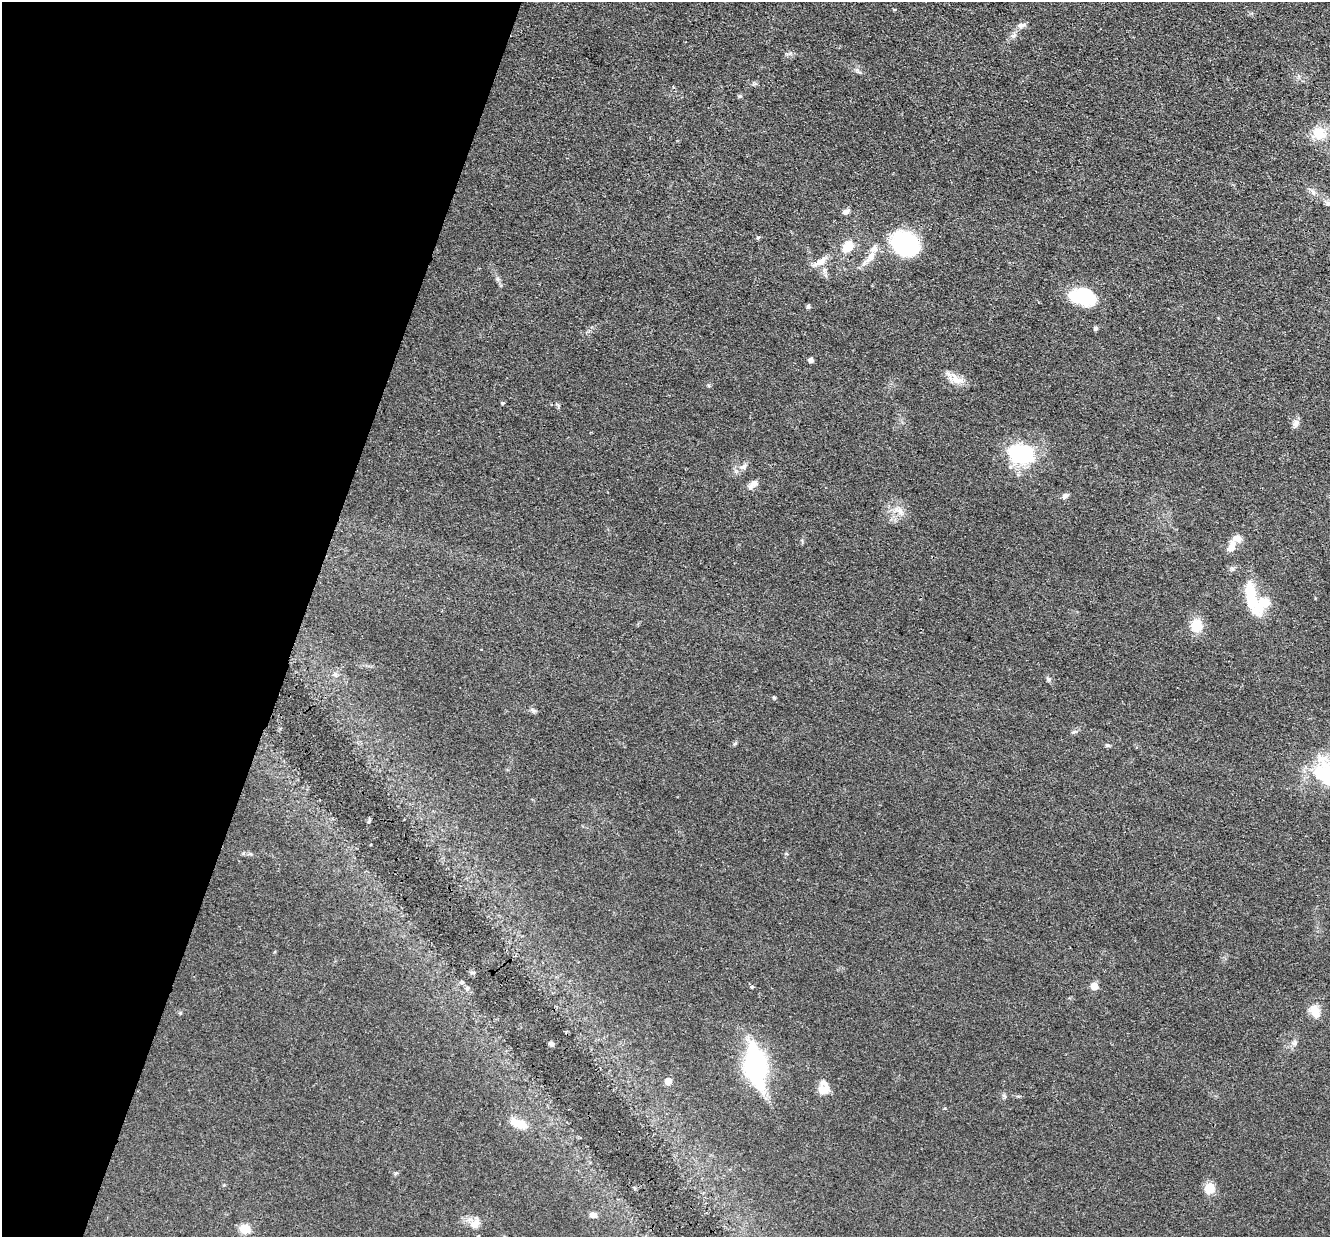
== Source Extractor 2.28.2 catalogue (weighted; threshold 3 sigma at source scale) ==
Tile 9 of 4 x 4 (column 1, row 3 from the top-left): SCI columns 1-1328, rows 1494-2728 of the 5312 x 5329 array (HDU 1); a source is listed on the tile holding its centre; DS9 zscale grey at full resolution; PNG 1332 x 1239 px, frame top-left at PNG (2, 2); no overlay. Shown black and unused: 23% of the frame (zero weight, under 3 of 4 exposures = <1% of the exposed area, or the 3 px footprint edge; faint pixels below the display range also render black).
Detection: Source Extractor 2.28.2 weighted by HDU 2 'WHT'; one run over the whole footprint, this tile lists its part. Background 0.0619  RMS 0.0059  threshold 0.0267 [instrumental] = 3 sigma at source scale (4.5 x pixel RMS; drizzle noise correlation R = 1.50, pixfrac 1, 0.05/0.05 arcsec/px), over >= 5 px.
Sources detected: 48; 1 inside a brighter object's white glare — not listed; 3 inside a brighter listed object's ellipse — not listed separately; the other 44 listed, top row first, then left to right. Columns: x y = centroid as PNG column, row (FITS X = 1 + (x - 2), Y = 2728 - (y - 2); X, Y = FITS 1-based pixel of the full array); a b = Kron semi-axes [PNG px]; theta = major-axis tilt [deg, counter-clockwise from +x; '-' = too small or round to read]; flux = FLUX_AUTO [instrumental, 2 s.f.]
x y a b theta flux
1021 25 11 7 15 2.4
1319 133 19 16 -28 12
1328 203 7 7 - 1.8
846 212 8 6 15 2.2
758 237 6 4 2 0.8
905 243 24 20 -34 59
848 247 19 12 49 8.5
871 257 17 9 55 6
820 262 22 8 34 5.7
1082 297 30 17 -11 27
808 306 6 5 - 1.1
1096 328 5 4 - 1.5
811 360 5 4 - 2.4
956 379 22 10 -34 6.6
503 403 5 4 - 0.81
1296 423 12 7 67 2.7
1022 453 22 16 -5 55
743 467 11 6 29 2.8
753 484 13 7 28 3.6
1065 496 8 6 43 1.9
900 512 13 8 -54 4.5
1231 547 16 9 62 5
1252 598 51 16 -70 27
1196 625 13 12 - 13
335 674 8 6 -57 2
1049 679 6 5 - 1.2
774 697 4 4 - 0.62
533 710 9 5 -27 1.4
1107 745 7 5 -15 1.1
1329 776 11 8 -48 160
1094 986 5 5 - 8.9
752 987 5 4 - 1.1
467 988 7 5 68 1.2
1315 1011 17 11 -65 7.5
1294 1043 7 5 44 1.5
551 1044 7 5 -20 1.5
755 1066 47 23 -82 73
668 1081 5 5 - 5.9
824 1090 16 11 -5 5.8
519 1123 23 11 -18 9.8
1209 1188 8 8 - 12
593 1215 9 7 -21 2.8
475 1223 16 10 54 5.1
245 1229 6 5 - 32
Isophote crosses this tile's border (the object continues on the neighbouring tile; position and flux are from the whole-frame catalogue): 1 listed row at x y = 1329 776
Unlisted compact peaks at least as high as the median listed source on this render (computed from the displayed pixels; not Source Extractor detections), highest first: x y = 740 96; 497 279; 1313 192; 857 70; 1073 732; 945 1108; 180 1013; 735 743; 790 53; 243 853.